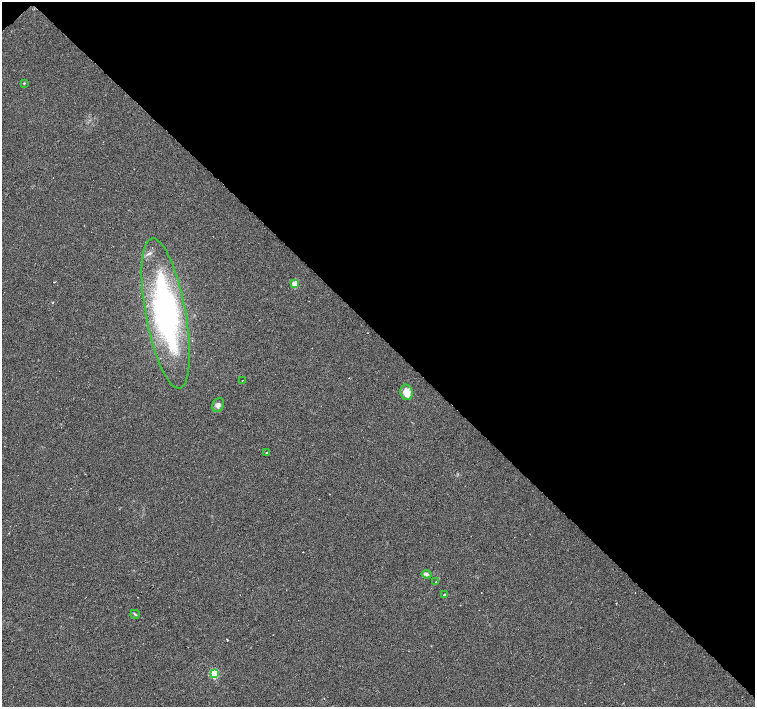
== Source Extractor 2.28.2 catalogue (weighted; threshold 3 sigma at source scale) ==
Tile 3 of 4 x 4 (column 3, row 1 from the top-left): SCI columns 3012-4516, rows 4379-5788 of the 6024 x 6005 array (HDU 1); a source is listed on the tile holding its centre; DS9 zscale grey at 2 x 2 block average (1 PNG px = mean of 2 x 2 image px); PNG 757 x 709 px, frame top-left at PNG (2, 2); each listed source drawn as its Kron ellipse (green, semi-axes under 4 px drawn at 4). Shown black and unused: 47% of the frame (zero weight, under 3 of 6 exposures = <1% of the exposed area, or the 3 px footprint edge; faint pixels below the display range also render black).
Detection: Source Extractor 2.28.2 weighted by HDU 2 'WHT'; one run over the whole footprint, this tile lists its part. Background 0.00658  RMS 0.0039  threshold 0.0159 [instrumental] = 3 sigma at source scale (4.09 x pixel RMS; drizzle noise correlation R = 1.36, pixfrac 0.8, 0.0396/0.0396 arcsec/px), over >= 5 px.
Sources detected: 13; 1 inside a brighter listed object's ellipse — not listed separately; the other 12 listed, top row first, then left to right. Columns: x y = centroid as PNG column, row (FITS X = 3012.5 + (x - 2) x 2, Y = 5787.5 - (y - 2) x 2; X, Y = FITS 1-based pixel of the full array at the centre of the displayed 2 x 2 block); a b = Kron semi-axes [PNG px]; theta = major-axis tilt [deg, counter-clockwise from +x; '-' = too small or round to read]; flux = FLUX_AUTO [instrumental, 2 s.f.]
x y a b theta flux
24 83 3 3 - 0.66
295 284 3 3 - 20
166 313 76 20 -80 190
243 380 2 2 - 0.29
407 392 8 6 -76 9.5
218 405 7 5 62 2.6
267 453 2 2 - 0.66
427 574 5 4 - 1.9
436 582 3 2 - 0.62
444 595 2 2 - 2
135 614 5 2 - 0.84
214 673 3 3 - 42
Diffuse or blended objects may show on this block-average render without a row.